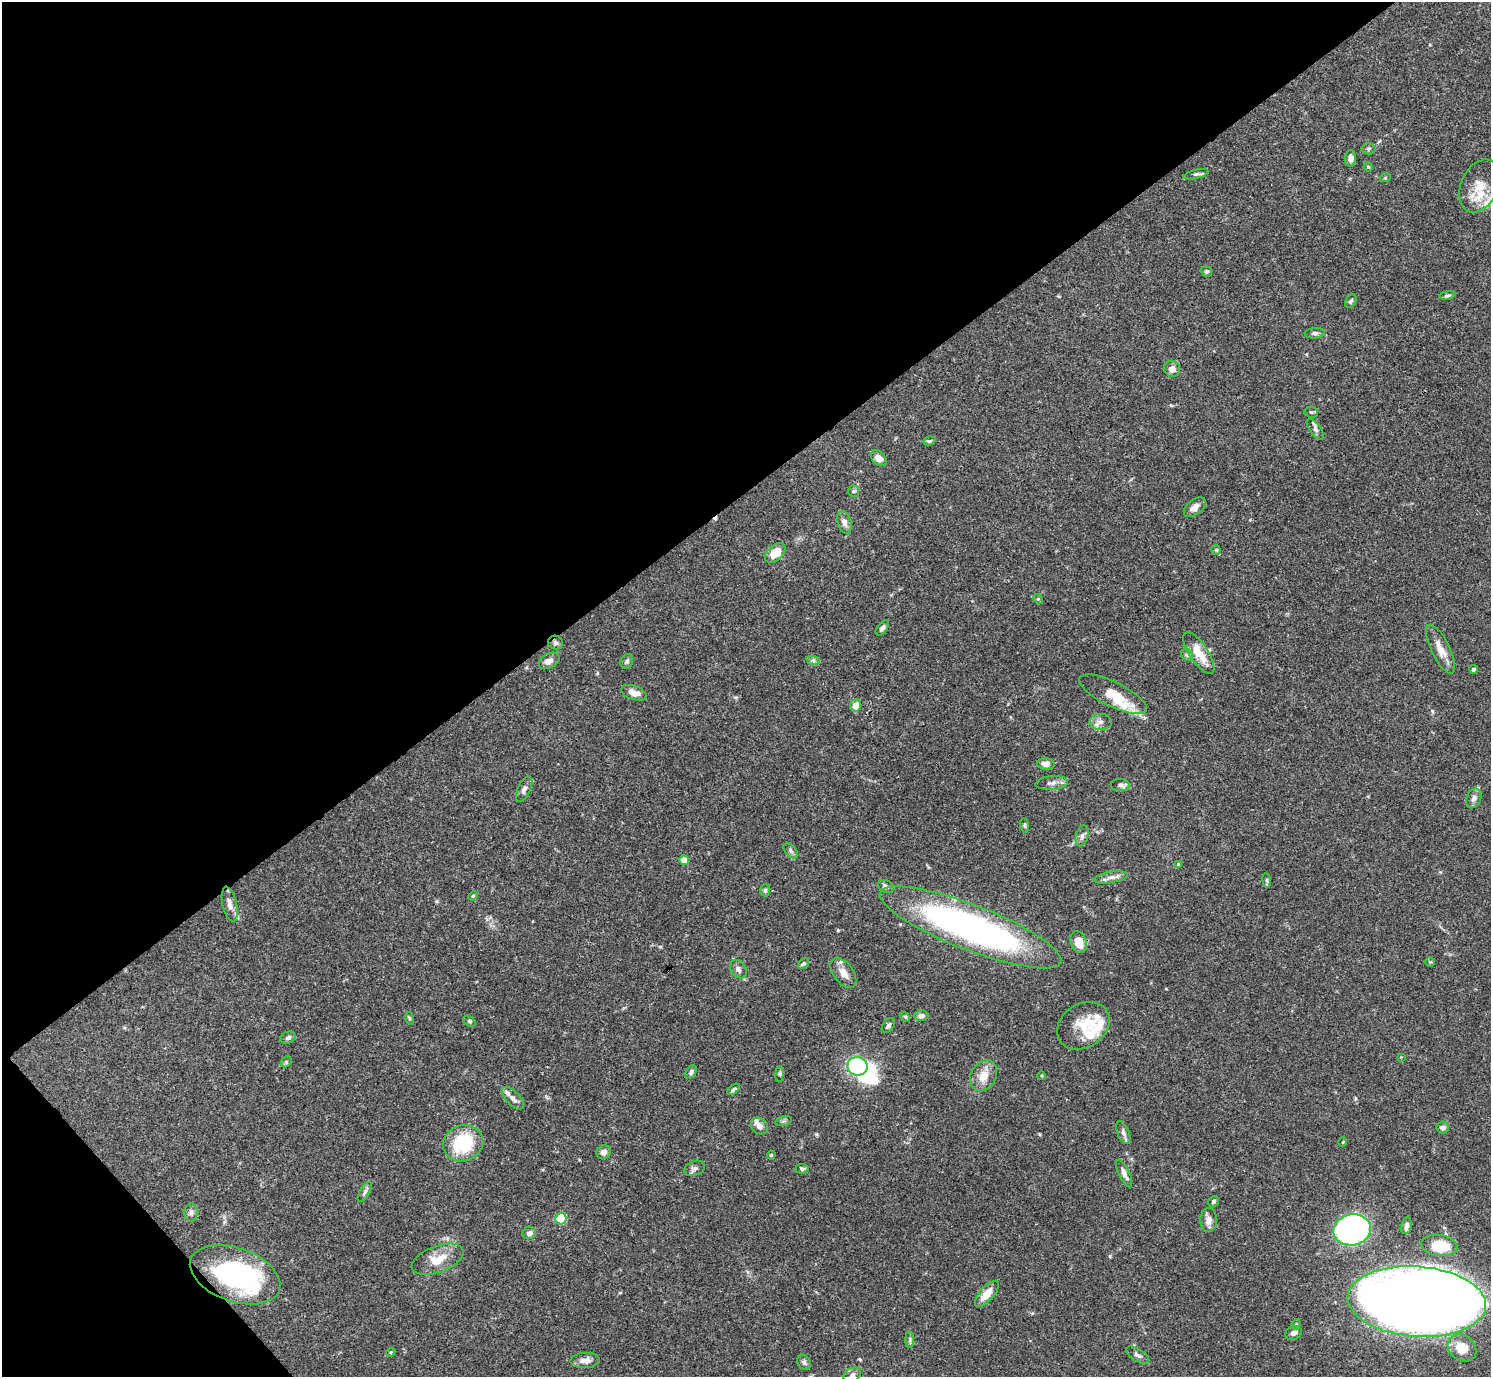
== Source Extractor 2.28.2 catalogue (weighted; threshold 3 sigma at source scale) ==
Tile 5 of 4 x 4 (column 1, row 2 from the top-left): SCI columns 3-1491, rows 2910-4284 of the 5963 x 5959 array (HDU 1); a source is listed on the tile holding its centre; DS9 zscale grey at full resolution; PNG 1493 x 1379 px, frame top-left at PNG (2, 2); each listed source drawn as its Kron ellipse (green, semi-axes under 4 px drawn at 4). Shown black and unused: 38% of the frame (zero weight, under 3 of 4 exposures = <1% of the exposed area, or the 3 px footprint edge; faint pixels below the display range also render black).
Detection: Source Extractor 2.28.2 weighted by HDU 2 'WHT'; one run over the whole footprint, this tile lists its part. Background 0.0711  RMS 0.0032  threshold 0.0143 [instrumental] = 3 sigma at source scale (4.5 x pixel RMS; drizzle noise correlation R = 1.50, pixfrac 1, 0.05/0.05 arcsec/px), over >= 5 px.
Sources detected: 118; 2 inside a brighter object's white glare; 1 cosmic-ray / hot-pixel residue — neither listed nor drawn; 10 inside a brighter listed object's ellipse — not listed separately; the other 105 listed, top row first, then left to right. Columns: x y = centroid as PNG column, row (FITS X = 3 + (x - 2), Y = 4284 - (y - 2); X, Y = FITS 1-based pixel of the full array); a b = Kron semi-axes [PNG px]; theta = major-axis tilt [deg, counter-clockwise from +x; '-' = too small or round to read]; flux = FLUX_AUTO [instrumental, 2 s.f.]
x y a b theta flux
1368 149 7 5 4 0.6
1350 158 8 5 86 1.6
1368 167 5 4 - 0.36
1196 174 13 4 14 0.76
1385 178 5 3 - 0.33
1479 186 28 18 65 6.9
1206 271 5 5 - 0.69
1447 295 8 4 10 0.63
1351 301 7 5 60 0.62
1315 333 10 5 4 0.81
1172 369 8 8 - 1.9
1311 412 6 5 - 0.53
1315 429 12 5 -54 1.1
929 441 6 4 17 0.51
879 458 9 6 -45 2.6
854 491 6 5 - 0.56
1195 507 12 7 37 1.9
844 522 11 7 -72 1.5
1216 550 5 4 - 0.47
775 553 12 7 44 5.3
1038 599 5 4 - 0.38
882 628 9 5 53 0.99
555 643 8 7 - 0.86
1440 649 27 9 -64 3.9
1199 653 24 9 -56 6.2
1187 655 6 5 - 0.62
813 660 7 4 -19 0.7
549 661 11 7 29 1.8
627 661 7 6 - 0.69
1473 669 4 4 - 0.58
634 693 13 7 -19 2.7
1113 694 37 12 -26 8.4
856 705 6 5 - 3
1101 722 11 8 2 1.8
1046 764 9 6 -6 1.8
1052 783 16 7 5 1.9
1120 785 9 6 -1 0.96
524 789 14 6 65 1.3
1474 798 10 7 66 1.5
1025 825 7 3 -82 0.4
1082 836 10 6 76 1.1
791 850 9 5 -52 0.83
684 860 4 4 - 3.7
1178 864 4 4 - 0.25
1111 877 17 5 10 1.8
1267 880 7 4 -82 0.44
886 887 8 6 -23 0.93
765 890 6 5 - 0.53
473 896 5 4 - 0.41
230 904 18 7 -77 2.1
970 927 97 22 -21 120
1079 942 11 8 -68 4.4
1430 962 5 4 - 0.39
804 964 6 4 39 0.49
738 969 10 7 -53 1.2
843 973 17 10 -54 3
921 1016 7 5 0 1.2
905 1017 5 4 - 0.4
409 1018 6 4 -72 0.41
469 1021 7 4 -39 0.54
888 1026 8 5 54 0.9
1083 1026 28 21 34 8.5
288 1038 8 6 19 0.87
1401 1057 3 3 - 0.23
286 1062 6 4 48 0.46
858 1066 10 9 - 31
691 1072 8 5 55 0.8
780 1074 8 4 82 0.47
984 1076 16 12 59 4.3
1042 1076 4 3 - 0.29
733 1089 7 4 42 0.59
513 1098 14 7 -46 1.6
783 1121 8 4 14 0.64
759 1126 9 7 -42 1.6
1443 1127 6 6 - 1.1
1123 1133 12 6 -68 1.2
1343 1142 5 3 - 0.24
463 1143 20 18 23 17
603 1152 7 6 - 1.4
771 1155 4 4 - 0.33
695 1168 11 7 20 1.2
802 1169 6 4 -1 0.62
1124 1174 15 5 -64 1.7
365 1192 11 5 60 0.9
1213 1201 6 5 - 0.62
191 1212 9 6 90 1
561 1219 6 5 - 22
1209 1220 12 8 90 2.2
1406 1226 8 5 76 1.4
1352 1230 19 15 11 89
529 1233 7 6 - 1.2
1439 1246 18 10 -8 10
438 1259 27 13 20 5.8
235 1275 47 27 -19 54
987 1294 16 7 49 4.2
1417 1301 69 35 -4 820
1296 1324 5 4 - 0.4
1293 1333 9 6 25 1.2
910 1340 8 4 -89 0.7
1462 1348 15 12 -37 6.2
391 1352 4 3 - 0.32
1138 1355 13 6 -32 1.2
585 1360 15 7 4 2.3
804 1362 8 6 -60 0.87
852 1375 9 6 29 1.1
Overlapping masked pixels (flux is a lower limit): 1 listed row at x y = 235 1275